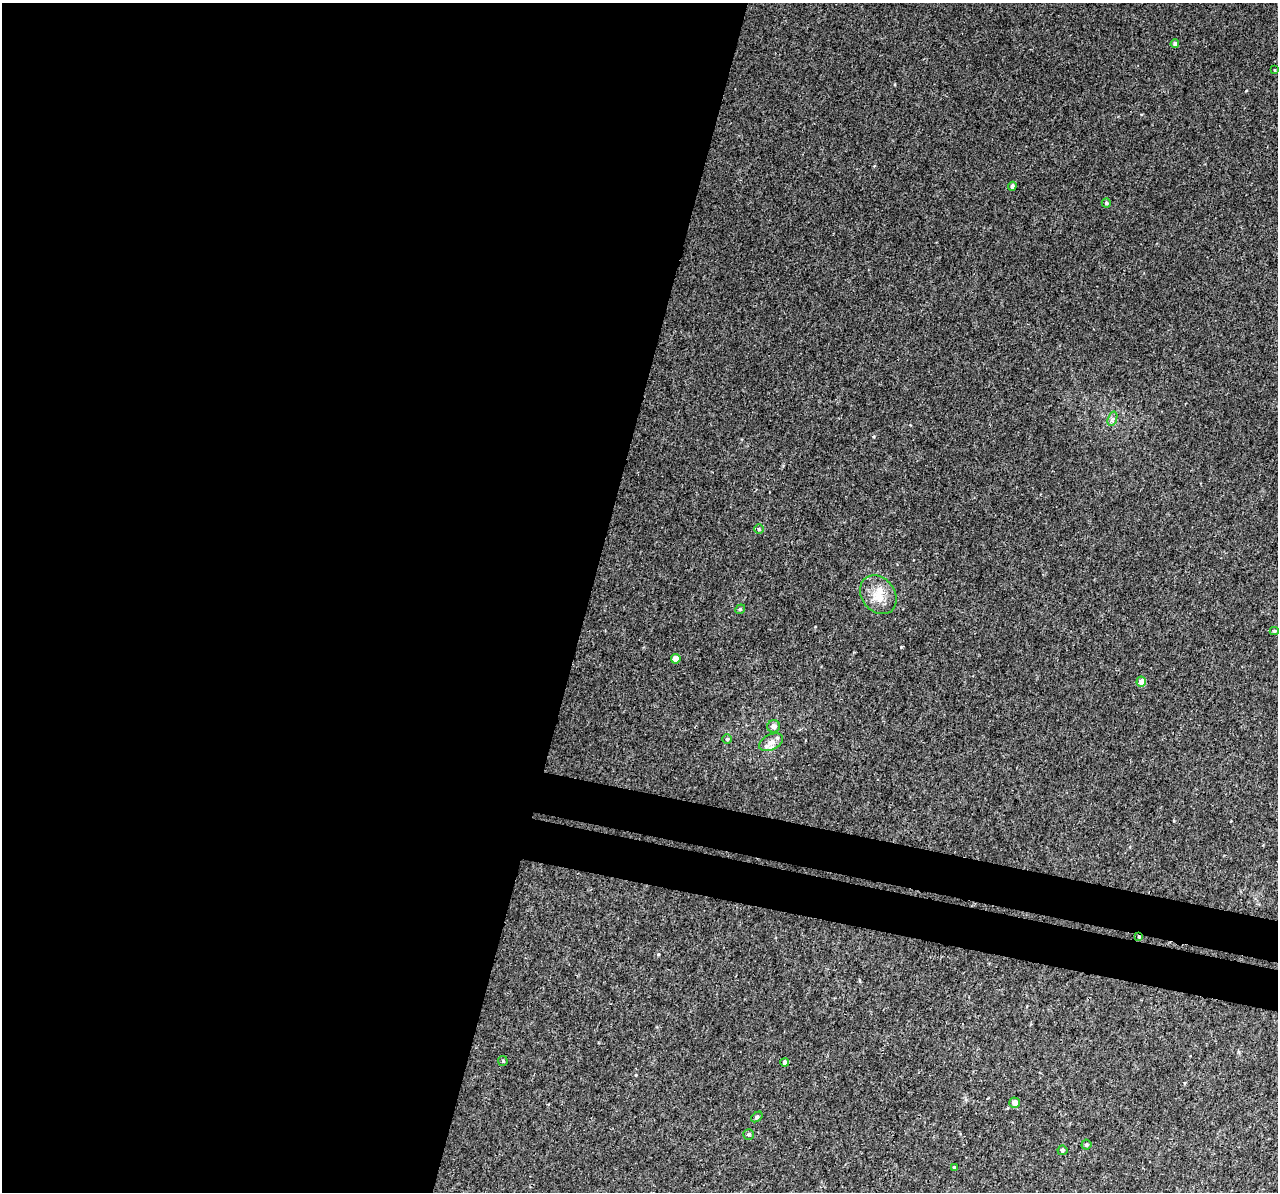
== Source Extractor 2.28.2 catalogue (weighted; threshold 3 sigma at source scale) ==
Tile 5 of 4 x 4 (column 1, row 2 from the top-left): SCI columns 40-1315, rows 2758-3947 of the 5158 x 5405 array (HDU 1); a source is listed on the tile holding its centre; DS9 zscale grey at full resolution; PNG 1280 x 1194 px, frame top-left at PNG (2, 3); each listed source drawn as its Kron ellipse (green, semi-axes under 4 px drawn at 4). Shown black and unused: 50% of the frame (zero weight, under 3 of 4 exposures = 4% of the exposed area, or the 3 px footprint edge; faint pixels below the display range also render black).
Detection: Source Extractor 2.28.2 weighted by HDU 2 'WHT'; one run over the whole footprint, this tile lists its part. Background 0.00189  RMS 0.0026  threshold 0.0118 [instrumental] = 3 sigma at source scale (4.5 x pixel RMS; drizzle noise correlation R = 1.50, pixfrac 1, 0.0396/0.0396 arcsec/px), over >= 5 px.
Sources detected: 26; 3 inside a brighter listed object's ellipse — not listed separately; the other 23 listed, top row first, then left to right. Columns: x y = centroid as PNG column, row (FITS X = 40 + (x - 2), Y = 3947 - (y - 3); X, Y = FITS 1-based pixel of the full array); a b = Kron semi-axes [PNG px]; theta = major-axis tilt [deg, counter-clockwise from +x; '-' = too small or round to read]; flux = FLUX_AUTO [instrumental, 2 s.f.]
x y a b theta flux
1175 44 4 4 - 0.54
1274 70 4 2 - 0.19
1012 186 4 4 - 0.72
1106 203 4 4 - 0.42
1112 419 7 4 71 0.64
759 529 4 4 - 0.35
878 595 21 16 -51 4.9
740 609 5 4 - 0.38
1274 631 4 4 - 0.33
676 659 5 4 - 3.2
1141 682 5 5 - 2.3
774 726 6 6 - 1.2
727 739 5 5 - 0.37
771 742 13 7 28 1.4
1139 937 4 3 - 0.26
503 1061 5 4 - 0.3
785 1062 4 4 - 0.77
1015 1103 5 5 - 1.7
757 1117 6 4 38 0.44
748 1134 5 5 - 0.48
1086 1145 5 5 - 0.42
1062 1150 5 5 - 0.54
954 1167 3 3 - 0.24
Overlapping masked pixels (flux is a lower limit): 1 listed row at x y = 1139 937